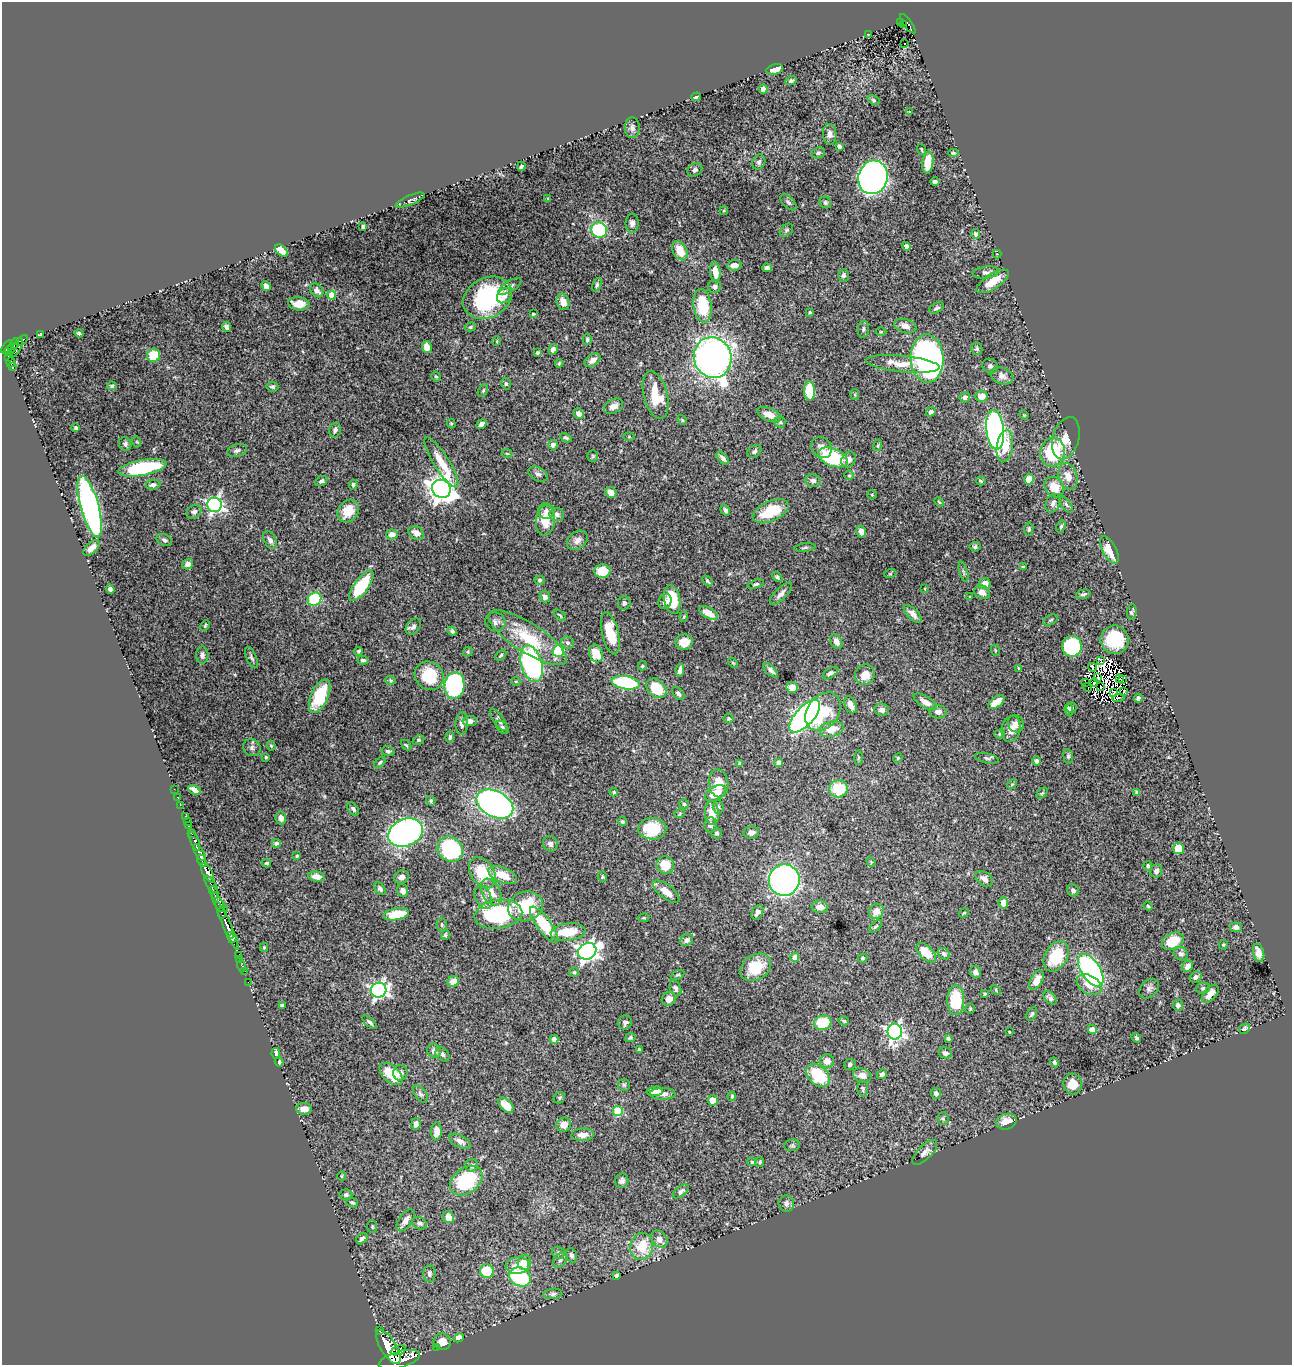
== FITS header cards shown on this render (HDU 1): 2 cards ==
NAXIS1  =                 1290
NAXIS2  =                 1363

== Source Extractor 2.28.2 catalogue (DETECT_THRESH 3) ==
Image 1290 x 1363 px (HDU 1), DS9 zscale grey, 1 PNG px = 1 image px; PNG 1294 x 1367 px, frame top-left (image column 1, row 1363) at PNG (2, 2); each listed source drawn as its Kron ellipse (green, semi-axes under 4 px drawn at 4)
Background 1.55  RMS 0.018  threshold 0.0553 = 3 sigma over >= 5 px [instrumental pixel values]
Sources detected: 486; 9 with non-positive FLUX_AUTO (blend fragments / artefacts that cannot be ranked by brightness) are neither listed nor drawn; the other 477 listed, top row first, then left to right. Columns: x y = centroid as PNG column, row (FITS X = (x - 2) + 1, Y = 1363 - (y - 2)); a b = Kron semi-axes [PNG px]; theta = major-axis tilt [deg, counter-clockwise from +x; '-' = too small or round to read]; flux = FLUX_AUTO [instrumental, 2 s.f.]
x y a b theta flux
901 22 3 3 - 55
904 24 3 3 - 34
908 24 11 3 -54 320
868 35 4 3 - 1.1
905 43 3 3 - 4.2
775 69 8 5 15 13
791 81 5 4 - 2.5
763 89 4 4 - 3.9
696 97 5 2 - 2.2
874 100 6 4 -27 1.7
910 112 4 3 - 1.2
632 128 10 7 -89 5.1
830 134 10 7 -87 6
839 146 4 4 - 3.8
922 150 6 2 -71 1.3
818 153 7 5 24 2.6
953 153 5 4 - 1.4
759 162 8 6 63 3.3
928 163 11 5 83 22
521 166 4 3 - 2
695 170 8 6 32 3.2
873 177 17 14 73 870
935 182 4 3 - 3.3
548 199 4 2 - 0.96
410 200 15 4 23 3.2
788 202 10 5 -45 3.2
825 202 6 5 - 2.3
724 211 4 2 - 1
632 223 9 6 86 5.1
363 227 4 4 - 3.4
599 230 8 7 - 98
786 230 8 5 42 2.2
976 234 5 4 - 3.2
906 246 4 4 - 6.7
680 250 10 6 -64 22
281 251 8 4 -43 11
997 254 4 4 - 1.1
734 265 7 5 7 7.9
767 268 5 4 - 5.8
715 272 10 5 -84 12
986 272 13 6 6 4.7
843 275 6 5 - 3.3
993 281 18 7 33 18
597 285 7 4 66 2.2
266 286 5 4 - 5.9
510 286 13 5 32 4.5
715 286 6 6 - 4.7
317 290 8 5 -49 5.7
332 295 4 4 - 24
504 296 8 6 50 6.5
487 298 25 20 29 120
563 302 8 6 -71 12
299 304 11 6 -6 14
703 306 17 9 -82 50
936 308 8 4 28 3.1
810 312 3 3 - 1.3
533 314 4 3 - 1.5
905 326 11 7 -17 7.9
226 327 5 4 - 2.9
470 327 6 4 17 1.8
863 329 8 5 83 3.1
881 332 5 3 - 1.2
79 333 4 3 - 2
40 334 3 2 - 1.1
587 339 5 4 - 2.2
22 341 7 4 37 110
497 341 5 3 - 1.1
14 346 8 4 58 330
7 347 7 3 51 1100
17 347 10 4 66 190
427 347 6 5 - 15
553 349 5 4 - 4.4
977 349 6 5 - 2.8
9 351 5 4 - 620
537 353 3 3 - 2.4
153 355 7 6 - 28
8 357 4 3 - 270
713 358 21 18 -72 750
927 359 24 16 -87 510
593 360 9 5 35 6.5
11 362 5 3 - 380
559 363 4 3 - 1.5
903 364 37 8 -6 22
13 366 3 3 - 130
990 366 8 7 - 3.8
1002 376 12 8 -20 6.7
436 377 5 3 - 1.6
506 384 6 4 -75 2.1
112 386 4 4 - 2.1
272 387 6 5 - 2.9
483 391 7 4 63 2
809 391 10 5 -87 43
656 395 24 12 -75 40
855 395 5 4 - 1.5
982 396 6 5 - 13
965 397 5 5 - 3.8
614 406 10 7 29 7.1
931 412 5 4 - 3.3
578 414 5 4 - 5.6
769 415 13 6 -22 16
1024 415 5 4 - 1.3
682 420 5 4 - 1.7
780 422 5 5 - 2.3
451 424 5 4 - 1.6
481 424 5 4 - 5.2
76 428 4 3 - 2
335 430 8 5 76 3.7
995 430 19 8 -84 460
629 437 5 3 - 1.2
566 438 6 3 -28 2.4
1066 438 21 13 74 17
137 442 5 3 - 1.2
125 444 7 6 - 3
553 445 4 4 - 6.9
878 445 6 3 72 1.4
1005 446 16 8 82 27
822 448 11 9 -46 8.2
237 450 10 6 16 4
754 451 8 5 36 3.6
1052 452 14 12 79 96
507 453 5 3 - 1.1
593 456 6 5 - 2
833 457 15 8 -22 110
723 458 8 4 -49 3.9
849 459 8 7 - 7.2
441 462 29 7 -58 28
142 468 24 7 11 120
538 474 10 6 -28 4.5
849 475 5 4 - 1.8
1068 476 14 9 -72 13
1029 479 5 5 - 20
321 481 6 4 30 3.1
813 481 7 6 - 5
981 481 5 3 - 1.9
153 485 7 4 8 4
353 485 5 4 - 2.3
1054 487 11 9 -54 22
441 489 10 8 -42 1400
611 493 6 5 - 11
872 495 5 4 - 1.3
939 502 6 3 -45 1.3
1053 503 10 6 65 5.4
214 505 7 7 - 350
1066 505 9 4 -54 2.4
90 507 32 9 -75 460
725 510 6 4 -54 2.8
348 511 12 9 53 21
546 511 8 8 - 5.2
771 511 19 10 24 38
194 512 8 6 37 3.8
557 514 7 6 - 5.7
545 520 15 9 82 26
1061 527 6 4 63 2
1029 529 6 4 83 2.2
861 532 6 5 - 7.8
416 533 8 6 -29 8.9
392 534 6 5 - 8.1
164 540 8 5 -25 3.8
270 540 9 6 -61 4.9
577 540 11 8 38 7.3
975 547 5 5 - 2.6
91 548 10 5 43 10
805 548 10 3 7 2.1
1109 550 15 6 -62 32
188 564 5 5 - 6.3
1023 567 3 3 - 1.4
602 571 8 6 2 29
964 572 10 3 -75 2.4
890 574 6 4 18 1.4
777 577 6 4 -47 2.1
540 580 5 4 - 1.8
707 581 6 4 -49 2.2
756 584 8 4 16 2.4
985 584 6 5 - 14
361 586 18 7 54 69
110 589 5 4 - 4
925 589 3 2 - 0.82
982 592 8 6 -29 9.6
781 594 15 5 46 6.3
1083 594 7 4 15 2.5
545 597 5 5 - 3.6
970 597 3 3 - 1.1
314 599 7 6 - 72
672 600 14 8 -79 47
665 601 8 6 64 6
624 603 7 6 - 4.3
1132 612 7 5 81 2.8
709 613 10 5 -30 15
913 614 11 5 -45 6.4
560 615 7 2 -42 1.5
684 617 5 4 - 1.4
1050 620 8 5 27 2.2
495 622 10 9 - 5.4
205 625 6 3 64 1.6
413 626 9 6 49 4.7
452 631 5 4 - 3.2
610 633 22 8 -77 35
528 638 45 15 -32 60
1115 640 14 14 - 58
684 642 9 7 4 18
836 642 8 5 -60 6.9
568 643 6 6 - 3.5
1072 646 10 10 - 170
995 650 5 3 - 1
358 651 4 4 - 2
558 651 6 5 - 130
468 652 5 4 - 1.7
596 653 9 6 -71 32
202 655 8 6 90 4.2
501 655 6 4 45 1.9
251 657 11 5 -66 3.1
363 660 6 4 -4 2.5
1100 660 4 2 - 8.9
733 663 6 3 -44 1.4
532 664 19 10 -74 300
642 666 5 4 - 2.1
1092 667 4 2 - 1.9
1018 668 4 2 - 0.77
680 670 6 4 79 4.6
771 670 9 4 -44 4.2
830 673 9 5 32 4
865 675 10 9 - 15
429 676 15 14 - 48
1097 678 3 3 - 0.27
1119 679 4 2 - 0.7
1123 679 4 2 - 0.33
391 680 5 4 - 1.5
516 682 4 3 - 1
1086 682 2 2 - 1.5
1094 682 4 3 - 0.54
626 683 14 6 -9 130
454 685 13 10 83 160
792 687 6 5 - 9
1101 687 3 2 - 2
656 688 11 8 -40 43
1088 688 4 2 - 1.2
1114 692 3 2 - 0.95
1124 692 3 2 - 1.6
678 694 8 4 -48 3.4
320 696 18 8 65 53
1118 698 6 2 4 2.2
1138 698 4 4 - 3.4
925 702 13 5 -31 11
996 702 9 5 36 15
850 705 9 5 -68 8.7
1071 707 5 5 - 2
882 710 7 6 - 5.1
1069 710 6 4 -82 2.7
823 712 21 15 53 46
938 712 8 6 -2 5.8
805 716 20 9 47 600
729 718 5 5 - 1.9
499 720 13 5 -54 4
470 721 7 5 5 6
462 723 11 6 87 5.8
1016 724 9 7 -61 5.7
502 727 7 5 -50 2.9
831 729 12 7 12 20
1011 729 13 9 78 13
1000 734 5 4 - 1.8
450 737 5 4 - 2.5
418 740 6 4 27 1.7
406 745 6 3 -44 1.4
271 746 5 4 - 1.5
252 748 9 8 - 4
388 751 6 5 - 2.3
1068 756 7 5 -82 2.4
266 757 3 3 - 1.6
858 758 7 4 89 1.5
898 758 5 4 - 1.6
987 758 12 5 -12 3.2
1037 761 4 4 - 3.5
778 762 4 4 - 6.2
380 763 7 4 45 2.2
739 763 4 4 - 1.5
719 783 14 9 -83 18
1012 784 5 4 - 1.4
174 789 2 2 - 19
838 789 9 8 - 40
194 790 7 4 -30 7.6
614 792 4 3 - 1.7
1136 792 4 4 - 1.4
715 793 11 6 30 22
1042 793 6 4 44 1.6
177 797 2 2 - 13
431 801 5 4 - 2.1
495 804 20 13 -27 450
684 804 5 4 - 1.9
180 805 2 2 - 17
718 807 6 5 - 2.6
353 809 7 5 -50 3.2
680 813 5 3 - 1.2
712 813 12 7 -86 18
185 816 2 2 - 22
281 818 6 5 - 7.3
187 821 2 2 - 17
622 822 4 4 - 2.1
710 825 7 6 - 4.5
188 826 3 3 - 130
652 829 14 11 -2 46
751 832 7 6 - 5.3
405 833 18 13 23 380
717 833 5 5 - 2.4
192 834 3 2 - 120
195 841 10 3 -69 450
276 843 4 4 - 4
550 844 8 7 - 5
1178 848 5 5 - 23
450 849 13 12 - 130
200 853 9 4 -60 2400
297 856 3 3 - 1.7
202 861 6 3 -67 630
871 862 5 4 - 1.3
266 863 4 3 - 1.9
665 865 9 8 - 25
1148 866 5 4 - 2.3
1156 871 6 6 - 4.9
208 873 10 4 -62 3700
482 873 17 11 -56 40
503 875 15 7 -22 26
316 876 8 5 -8 11
401 877 8 6 22 5.6
602 877 5 4 - 1.6
984 879 10 6 -39 7.2
784 880 16 15 - 630
211 885 10 4 -57 870
380 889 7 5 -55 3.1
1073 890 6 5 - 3.5
403 891 6 5 - 5.3
491 892 14 9 -62 13
666 892 16 7 -38 14
214 893 6 3 -71 510
483 898 12 8 -65 7
218 902 11 4 -60 1500
1003 903 5 5 - 11
526 906 18 14 16 67
1148 906 4 3 - 1.4
820 907 8 6 -4 8.9
223 911 7 4 71 400
876 911 8 7 - 13
757 912 8 5 61 5
964 913 5 3 - 1.2
396 914 13 6 9 29
498 914 24 14 8 130
644 918 5 4 - 1.5
544 924 21 7 -54 60
442 925 7 5 -89 2.1
227 926 26 4 -66 3000
876 926 8 3 45 2
1236 927 6 5 - 5.3
568 932 17 8 6 31
445 935 5 3 - 1.5
231 936 3 3 - 920
233 938 5 4 - 1600
687 940 7 5 32 4.6
1173 941 11 8 28 36
1223 945 5 4 - 1.3
264 947 4 3 - 1.5
587 951 9 8 - 600
926 953 12 6 -44 23
1259 953 9 5 -75 8.5
944 954 7 5 -41 3.5
1181 954 7 6 - 3.7
238 955 2 2 - 28
1056 956 16 11 60 52
795 957 4 4 - 14
863 958 5 3 - 1.5
239 959 3 2 - 55
241 966 6 2 -73 43
1187 966 6 5 - 6.2
756 967 17 12 33 36
1091 970 18 9 -57 240
244 971 3 2 - 23
574 972 4 4 - 1.6
975 972 6 5 - 3.9
677 975 7 4 25 1.8
1195 977 6 5 - 3.7
1036 980 11 6 61 13
453 981 6 5 - 13
248 982 2 2 - 24
1089 985 13 9 -31 18
675 988 8 5 -68 2.8
1203 988 7 5 10 3.1
1149 989 11 8 44 4.8
379 990 8 7 - 380
996 990 6 3 -48 1.3
985 994 4 3 - 2.1
1210 994 10 6 50 12
1050 998 8 5 -43 3.9
669 999 7 6 - 8.2
956 1000 15 8 90 48
1178 1005 5 5 - 4.2
282 1006 4 4 - 5.6
970 1009 5 4 - 1.5
1032 1014 7 4 61 2.5
844 1021 5 4 - 1.8
370 1022 9 3 -42 2.9
625 1022 7 7 - 4.6
823 1023 9 7 16 53
1245 1029 6 4 40 3.1
1092 1030 4 4 - 21
895 1031 8 7 - 380
1009 1032 3 2 - 0.8
630 1038 5 4 - 2.1
948 1038 4 3 - 2.2
1136 1038 5 4 - 2.1
554 1039 4 4 - 5.2
639 1049 3 3 - 2.1
434 1051 7 6 - 6.7
276 1053 5 4 - 5.6
945 1053 7 5 -15 5.1
442 1054 8 6 -46 3.4
827 1061 7 7 - 9.8
279 1062 5 4 - 2.5
1054 1062 5 4 - 2.2
850 1065 6 5 - 3.4
400 1073 8 7 - 4.3
391 1074 14 8 -42 35
882 1074 5 4 - 3.4
818 1075 14 9 -44 54
862 1075 9 7 -18 7.5
1073 1084 10 9 - 19
624 1085 6 6 - 2.3
863 1088 8 5 -85 2.4
655 1091 8 4 9 11
936 1093 6 5 - 3.2
420 1094 10 6 -52 3.6
663 1094 13 6 -1 7
732 1096 5 3 - 1.8
559 1098 6 5 - 1.9
713 1100 5 5 - 11
506 1105 9 5 -45 22
304 1109 8 6 -1 9.7
618 1111 5 5 - 65
943 1118 6 5 - 2.1
1006 1122 10 7 15 14
416 1124 6 4 79 5.2
564 1125 7 7 - 11
436 1131 9 5 88 8.5
583 1135 11 6 3 9.1
460 1141 12 6 -27 7
792 1145 8 5 10 2.2
925 1152 16 7 45 7
752 1162 4 4 - 2.2
760 1162 5 4 - 1.5
471 1165 6 6 - 3.1
341 1176 5 3 - 1
466 1181 18 12 37 76
622 1181 7 6 - 4.1
681 1191 9 5 38 3.6
346 1195 6 5 - 3.8
352 1202 6 5 - 2.1
786 1203 8 7 - 5.6
448 1217 6 5 - 9.1
406 1220 12 6 55 7.4
420 1223 8 5 -28 3.3
372 1226 6 5 - 1.9
362 1239 6 5 - 4
659 1239 9 7 -52 11
642 1246 14 11 72 37
558 1253 6 6 - 3.5
572 1255 7 5 -72 4.2
560 1260 8 6 53 4
524 1262 7 6 - 22
517 1265 12 8 4 13
487 1271 7 6 - 42
429 1274 8 6 -88 4.1
617 1276 4 3 - 2.5
520 1277 11 9 -29 95
553 1294 9 5 6 3.3
379 1331 3 3 - 180
459 1338 5 4 - 12
442 1342 8 8 - 15
388 1347 19 8 -59 8500
436 1348 3 2 - 27
398 1350 8 4 20 1500
399 1360 21 8 16 7900
At the frame edge (FLAGS 8, measured only in part): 1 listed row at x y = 399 1360
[9 non-positive-flux detections neither listed nor drawn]